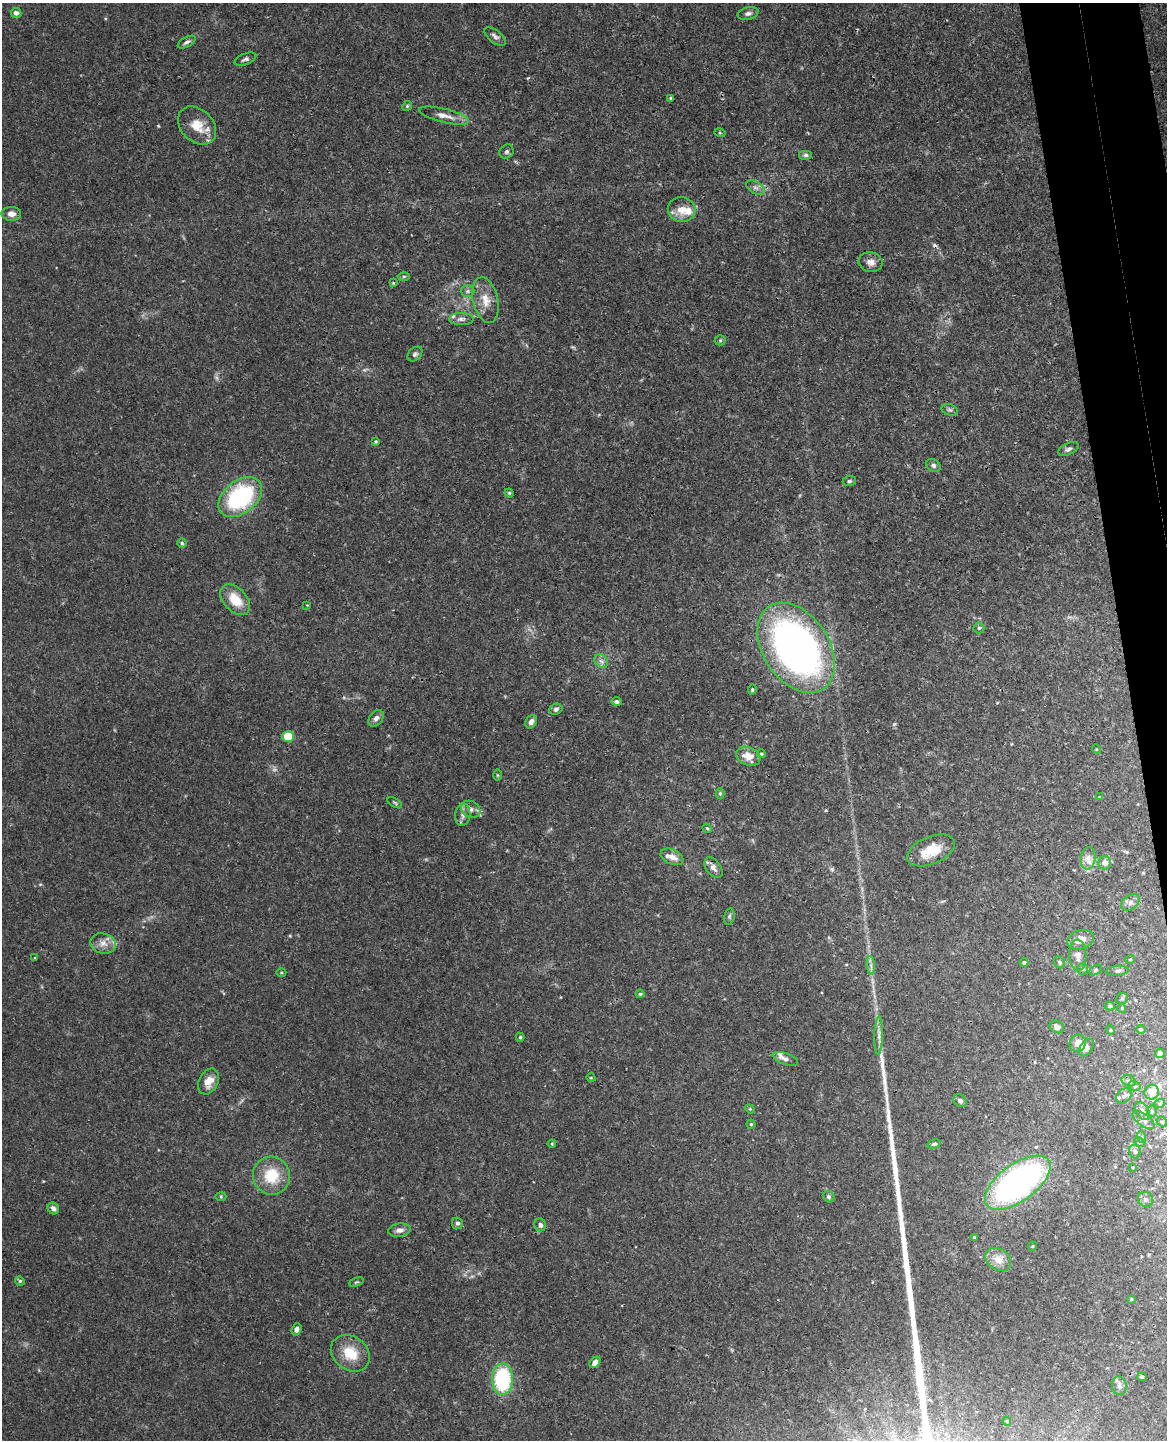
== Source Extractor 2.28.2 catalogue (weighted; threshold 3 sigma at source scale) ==
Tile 6 of 4 x 3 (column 2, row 2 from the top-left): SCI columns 1223-2387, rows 1587-3024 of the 4777 x 4717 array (HDU 1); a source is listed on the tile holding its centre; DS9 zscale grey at full resolution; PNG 1169 x 1442 px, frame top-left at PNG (2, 3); each listed source drawn as its Kron ellipse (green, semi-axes under 4 px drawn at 4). Shown black and unused: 4% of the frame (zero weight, under 3 of 4 exposures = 6% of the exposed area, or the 3 px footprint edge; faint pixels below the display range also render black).
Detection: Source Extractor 2.28.2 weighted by HDU 2 'WHT'; one run over the whole footprint, this tile lists its part. Background 0.0441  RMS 0.0031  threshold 0.0138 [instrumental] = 3 sigma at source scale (4.5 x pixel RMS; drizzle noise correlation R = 1.50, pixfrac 1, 0.05/0.05 arcsec/px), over >= 5 px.
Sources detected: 135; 1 too faint to see at this stretch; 1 cosmic-ray / hot-pixel residue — neither listed nor drawn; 7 inside a brighter listed object's ellipse — not listed separately; the other 126 listed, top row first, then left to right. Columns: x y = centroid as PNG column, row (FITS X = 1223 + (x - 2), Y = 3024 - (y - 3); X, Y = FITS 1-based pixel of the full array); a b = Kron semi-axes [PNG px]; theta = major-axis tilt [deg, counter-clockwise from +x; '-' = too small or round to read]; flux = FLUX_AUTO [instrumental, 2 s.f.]
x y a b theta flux
16 13 5 5 - 1.2
748 13 10 6 14 1.1
495 36 12 6 -38 1.2
187 42 10 5 29 0.94
245 59 11 5 21 0.88
671 98 4 4 - 0.53
407 106 5 4 - 0.43
444 116 25 7 -14 2.8
197 126 22 16 -45 6
720 133 5 3 - 0.32
506 152 7 6 - 0.69
806 155 7 5 0 0.65
755 188 10 6 -30 1.1
682 210 14 12 -3 4
11 214 10 7 -2 1.9
871 262 12 10 -10 2
404 276 6 4 0 0.41
393 283 4 4 - 0.25
468 291 7 6 - 0.68
485 300 23 12 -77 4.8
461 319 12 6 0 1.3
720 340 5 5 - 0.47
415 354 8 6 45 0.8
950 410 8 5 -18 0.7
376 441 3 3 - 0.39
1068 449 11 5 24 1
933 465 8 6 -33 0.85
849 481 6 5 - 0.58
509 493 4 4 - 0.36
240 497 25 16 39 36
182 543 4 4 - 0.47
235 600 18 11 -47 6.7
307 605 3 3 - 0.2
979 628 5 5 - 0.56
796 648 49 33 -56 150
601 661 7 6 - 1.1
752 690 5 4 - 0.47
616 702 5 4 - 1
556 709 7 5 22 0.78
376 718 9 6 49 1.3
531 722 7 5 61 1.4
288 736 6 5 - 8.1
1096 749 5 3 - 0.25
761 754 4 4 - 0.54
748 756 13 9 -22 4.2
497 775 5 3 - 0.34
720 793 5 4 - 0.39
1100 797 4 3 - 0.33
395 803 8 3 -30 0.41
471 809 10 8 -29 1.6
463 815 11 7 84 1.5
707 828 5 4 - 0.37
931 850 25 13 23 8.1
672 857 12 7 -24 2.4
1088 858 11 7 83 2
1105 863 6 6 - 1.9
713 868 12 7 -54 1.6
1130 902 10 7 40 1.5
729 916 8 5 79 0.62
1080 940 14 9 19 3.4
103 943 13 10 -14 2.6
1078 955 16 8 -88 2
35 958 4 2 - 0.21
1130 959 4 4 - 0.35
1024 962 4 4 - 0.62
1060 962 6 5 - 0.5
871 965 9 4 -85 0.85
1083 969 5 5 - 0.48
1095 970 7 4 27 0.52
1117 971 11 5 6 0.88
281 972 5 3 - 0.3
640 994 4 4 - 0.38
1122 998 6 5 - 0.61
1110 1006 5 4 - 0.52
1122 1008 4 4 - 0.33
1057 1027 7 6 - 1.6
1141 1029 5 4 - 0.41
1110 1030 4 3 - 0.26
879 1035 19 4 89 1.6
520 1037 4 4 - 0.44
1078 1043 9 8 - 2.9
1086 1047 9 6 57 1.3
1160 1054 4 4 - 2
785 1059 13 5 -21 1.2
591 1078 4 3 - 0.26
208 1081 14 9 63 3.6
1129 1081 7 5 -16 0.8
1135 1086 6 5 - 0.61
1152 1092 7 7 - 3.8
1124 1096 8 6 41 1.2
960 1101 7 5 -43 0.84
1160 1103 5 3 - 0.34
750 1109 5 4 - 0.36
1142 1111 10 6 -57 1.3
1152 1111 5 5 - 0.47
1144 1120 13 6 -37 1.4
1162 1122 6 4 -39 0.49
751 1124 4 4 - 0.34
1141 1137 6 4 -71 0.47
1140 1142 5 4 - 0.45
552 1144 4 4 - 0.34
934 1144 7 4 15 0.51
1135 1151 7 6 - 0.82
1133 1167 3 2 - 0.22
271 1176 19 18 - 10
1018 1183 38 18 36 99
221 1196 5 3 - 0.34
829 1197 6 5 - 0.64
1145 1199 8 7 - 0.99
53 1208 6 5 - 1.3
457 1223 5 5 - 0.71
540 1225 6 6 - 0.97
400 1230 11 6 8 1.5
974 1238 4 3 - 0.75
1033 1246 5 3 - 0.26
998 1260 14 10 -34 3.1
20 1281 5 4 - 0.49
356 1282 7 4 22 0.42
1131 1299 4 3 - 0.29
297 1329 6 4 69 1.1
350 1353 21 16 -38 7.5
595 1362 6 4 47 1.6
1142 1377 4 3 - 0.5
502 1379 15 10 89 26
1119 1386 9 7 -79 1.2
1007 1421 4 3 - 0.35
Overlapping masked pixels (flux is a lower limit): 1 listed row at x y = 1018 1183
Unlisted compact peaks at least as high as the median listed source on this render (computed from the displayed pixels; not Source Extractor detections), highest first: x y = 882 1066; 894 724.